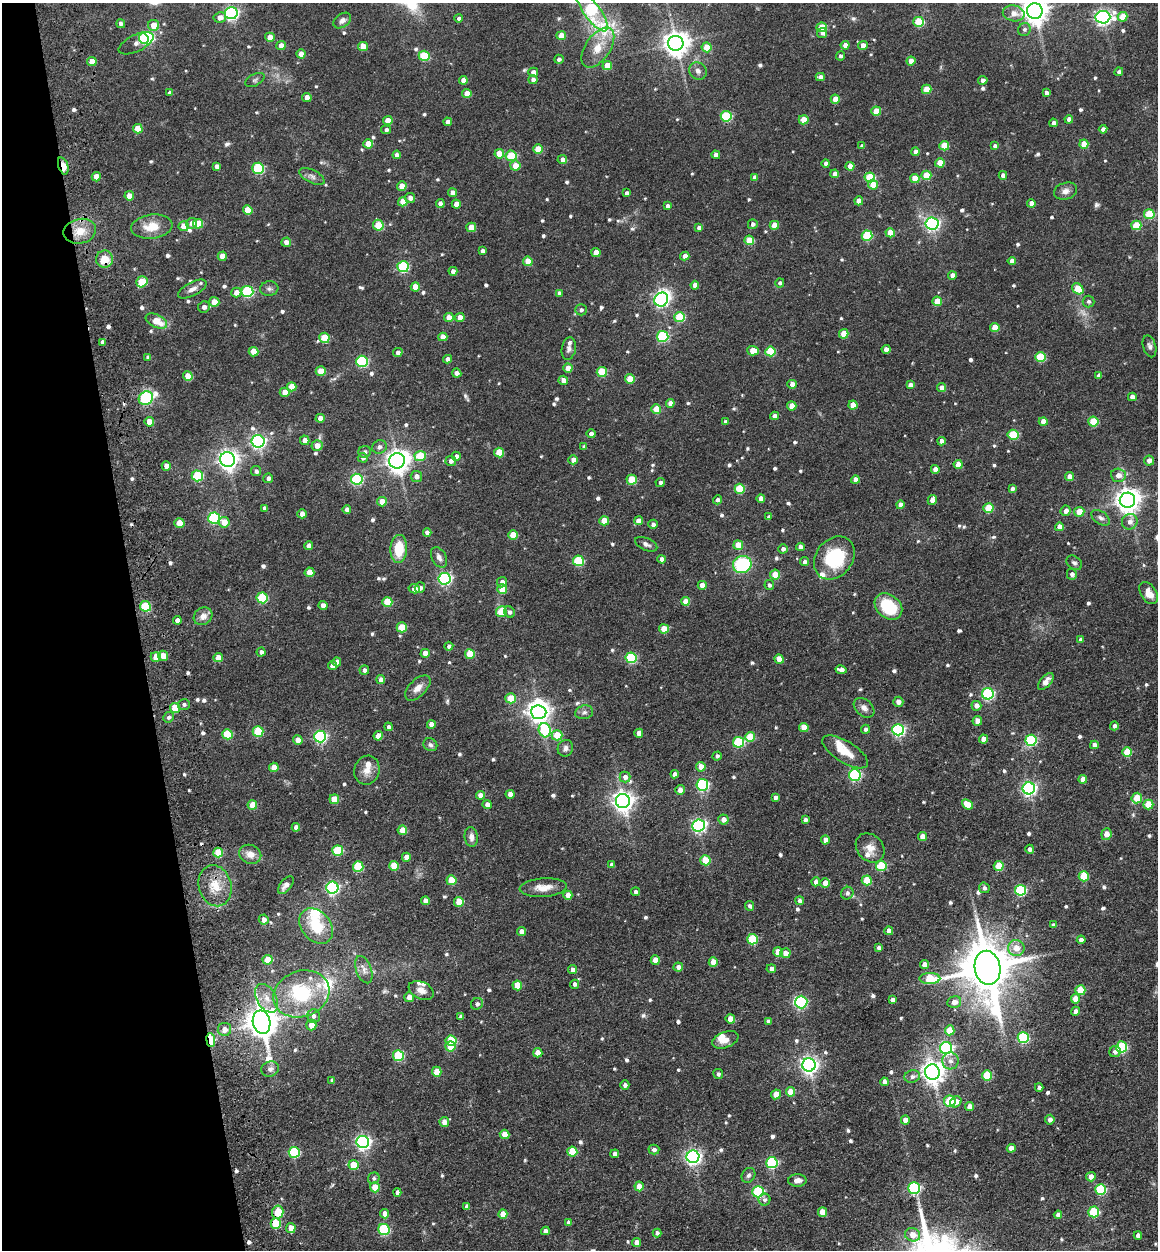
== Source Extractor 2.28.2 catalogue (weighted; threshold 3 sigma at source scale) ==
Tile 5 of 4 x 4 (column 1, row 2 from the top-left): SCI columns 333-1488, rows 2616-3863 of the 5253 x 5273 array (HDU 1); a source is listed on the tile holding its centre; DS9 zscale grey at full resolution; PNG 1160 x 1252 px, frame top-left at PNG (2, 3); each listed source drawn as its Kron ellipse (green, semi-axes under 4 px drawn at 4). Shown black and unused: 12% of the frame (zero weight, under 3 of 4 exposures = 9% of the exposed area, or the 3 px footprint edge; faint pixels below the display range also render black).
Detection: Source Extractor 2.28.2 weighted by HDU 2 'WHT'; one run over the whole footprint, this tile lists its part. Background 0.0817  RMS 0.0093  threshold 0.0418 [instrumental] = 3 sigma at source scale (4.5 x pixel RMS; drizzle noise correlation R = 1.50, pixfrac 1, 0.05/0.05 arcsec/px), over >= 5 px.
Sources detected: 723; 1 too faint to see at this stretch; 4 inside a brighter object's white glare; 4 cosmic-ray / hot-pixel residue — neither listed nor drawn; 15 inside a brighter listed object's ellipse — not listed separately; of the other 699, all 500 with FLUX_AUTO >= 2.31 (the completeness limit of this list) listed and drawn (199 fainter detections not listed), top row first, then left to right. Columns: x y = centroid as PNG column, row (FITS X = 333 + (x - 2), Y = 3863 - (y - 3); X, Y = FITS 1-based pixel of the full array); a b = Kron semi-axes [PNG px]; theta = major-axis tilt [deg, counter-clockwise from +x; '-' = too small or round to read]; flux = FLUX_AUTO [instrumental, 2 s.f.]
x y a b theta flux
592 11 24 8 -54 110
1035 11 8 8 - 970
231 13 6 6 - 200
1014 13 11 8 -10 7
220 17 6 5 - 5.9
1103 17 7 6 - 300
1123 17 5 4 - 16
459 18 4 4 - 2.4
342 20 10 6 35 4.2
919 22 5 5 - 41
121 23 4 4 - 2.9
154 25 5 5 - 13
822 27 5 5 - 21
1024 29 7 6 - 2.4
822 33 5 5 - 3
561 36 5 4 - 11
270 37 5 4 - 8.5
144 38 5 4 - 72
136 43 19 8 26 4.5
676 43 8 7 - 960
845 45 4 4 - 7.1
281 46 5 4 - 8.6
363 46 5 4 - 14
863 46 5 4 - 7.5
707 47 5 5 - 17
598 48 23 12 56 16
301 54 4 4 - 8.2
424 56 5 5 - 39
840 56 4 4 - 2.3
559 59 5 4 - 3.1
92 61 5 4 - 9.7
911 61 4 4 - 7.5
607 66 5 4 - 16
698 71 9 8 - 4.1
533 72 5 4 - 4.6
1119 72 4 4 - 2.5
820 77 5 4 - 4.1
255 80 10 5 28 2.3
463 80 4 4 - 6.3
533 80 4 4 - 3.8
983 80 4 4 - 3.3
926 89 5 4 - 18
170 93 4 4 - 3
467 93 4 4 - 9.2
1046 93 4 4 - 2.4
307 97 4 4 - 5.4
835 99 4 4 - 11
876 111 5 4 - 19
726 116 5 5 - 56
1069 119 4 4 - 4.2
804 120 5 4 - 16
388 121 5 4 - 11
448 122 4 4 - 4.6
1053 123 4 4 - 3.2
138 129 5 4 - 15
1103 129 4 4 - 3.5
386 130 5 4 - 2.5
368 144 5 4 - 14
1084 144 4 4 - 14
862 146 4 4 - 2.4
944 146 5 4 - 18
995 146 4 4 - 3.6
538 149 5 4 - 14
916 152 4 4 - 5.3
499 154 5 4 - 15
397 155 4 4 - 5.2
716 155 4 4 - 5.8
511 156 5 5 - 39
562 160 5 4 - 4.5
826 163 4 4 - 3.4
940 163 5 4 - 16
63 166 9 5 -72 19
217 166 4 4 - 3.5
515 166 5 5 - 12
850 166 4 4 - 8.6
258 168 6 5 - 82
835 174 4 4 - 6.5
926 175 5 4 - 19
1003 175 4 4 - 4.1
312 176 14 6 -26 4
96 177 4 4 - 9.7
755 177 4 4 - 5.1
870 177 5 5 - 37
915 178 4 4 - 13
873 184 5 5 - 13
402 186 5 4 - 12
1065 191 12 8 16 5
452 193 4 4 - 4.7
627 193 4 4 - 2.7
129 196 5 4 - 10
410 198 5 5 - 4.2
859 201 4 4 - 8.7
403 202 5 4 - 12
1031 203 4 4 - 6.9
440 204 4 4 - 4.6
456 204 4 4 - 7.6
668 206 4 4 - 3
248 210 5 4 - 17
1149 214 5 5 - 39
192 223 6 5 - 5.2
932 223 6 6 - 200
198 224 5 5 - 21
753 224 5 4 - 3.2
378 225 5 5 - 28
774 225 4 4 - 11
1136 225 5 5 - 28
152 226 21 12 7 17
184 226 5 4 - 14
471 227 5 4 - 13
699 228 4 4 - 4.5
80 231 16 12 12 16
890 233 5 4 - 13
867 236 5 5 - 43
749 240 5 5 - 24
286 242 5 4 - 5.1
482 251 4 4 - 2.8
596 253 4 4 - 8.6
222 256 4 4 - 9.7
685 256 4 4 - 5.9
104 259 8 8 - 16
528 261 5 4 - 13
1012 261 4 4 - 5.3
403 267 5 5 - 84
453 271 4 4 - 4.6
952 275 4 4 - 5.2
142 282 6 5 - 28
780 283 4 4 - 2.4
695 285 4 4 - 6.4
415 287 4 4 - 11
192 289 15 7 28 5.1
269 289 9 7 8 3
1078 289 6 5 - 20
247 291 6 5 - 93
236 293 5 5 - 7.9
559 293 4 4 - 3.1
661 300 7 6 - 230
937 301 5 4 - 17
1088 301 6 6 - 2.3
214 302 5 5 - 11
204 307 6 5 - 4
581 310 6 5 - 2.7
449 317 5 4 - 8.2
680 317 5 5 - 39
460 318 5 4 - 9.8
156 321 11 6 -24 15
995 327 5 4 - 14
844 334 5 4 - 17
663 336 6 5 - 79
443 337 4 4 - 8.2
324 338 5 5 - 25
103 342 4 4 - 2.7
1149 346 11 6 -75 3.3
569 348 11 7 80 3.7
886 349 4 4 - 4.9
753 351 6 4 -3 13
770 351 5 5 - 33
254 352 5 4 - 14
398 352 5 4 - 3.7
148 357 4 4 - 3
1041 357 5 5 - 38
448 359 4 4 - 4.5
362 361 6 5 - 96
568 368 4 4 - 11
321 371 5 4 - 16
602 372 5 5 - 29
457 373 4 4 - 4.2
1099 375 4 4 - 3.8
188 376 5 4 - 13
630 379 5 4 - 16
563 380 5 4 - 5.6
792 384 4 4 - 5.5
910 385 4 4 - 4.6
292 387 5 4 - 13
942 388 4 4 - 6.3
285 392 5 4 - 7.6
1132 397 4 4 - 5.3
146 398 7 6 - 120
670 403 4 4 - 6.5
853 405 4 4 - 13
792 406 4 4 - 12
656 409 5 5 - 19
774 416 4 4 - 4.3
320 418 4 4 - 5.6
1043 421 4 4 - 8.2
1093 421 5 5 - 26
149 422 5 4 - 11
725 422 4 4 - 2.8
591 434 4 4 - 3.5
1013 435 5 5 - 39
305 440 5 4 - 5.6
258 441 6 6 - 210
942 441 4 4 - 4.9
317 446 5 5 - 7.7
379 447 7 6 - 3.8
584 447 4 4 - 3.1
365 452 6 6 - 2.7
499 452 5 5 - 20
420 456 5 5 - 28
456 456 4 4 - 3.5
363 458 5 4 - 3.4
227 459 7 7 - 500
573 460 5 4 - 6.5
397 461 8 7 - 790
451 461 5 5 - 3.7
1149 461 5 5 - 5.1
958 464 4 4 - 12
166 466 4 4 - 6.9
935 469 4 4 - 6.2
256 471 5 5 - 2.5
1118 475 7 6 - 7.1
197 476 5 5 - 47
416 476 6 5 - 4.7
1069 477 4 4 - 5.9
268 478 5 5 - 2.8
357 479 6 5 - 85
632 480 5 5 - 28
855 480 4 4 - 7.5
660 483 4 4 - 2.9
740 489 5 5 - 32
1012 489 4 3 - 2.9
761 498 4 4 - 5.3
717 500 4 4 - 2.7
932 500 5 4 - 6.4
1127 500 8 7 - 840
382 502 5 4 - 9.1
900 505 4 4 - 6.7
265 508 4 4 - 3.9
988 508 5 5 - 25
347 509 4 4 - 5.1
1066 511 5 5 - 5.8
1079 512 5 5 - 11
302 514 4 4 - 6
769 517 4 3 - 2.8
214 518 6 5 - 96
1101 518 10 6 -35 3.5
604 521 5 4 - 15
638 521 4 4 - 7.4
224 522 5 5 - 12
1130 522 8 7 - 5.2
179 523 5 5 - 14
653 524 4 4 - 2.9
1059 527 4 4 - 8.7
427 532 4 4 - 4.7
513 535 5 4 - 16
646 544 12 6 -24 3.3
738 545 5 4 - 14
309 546 4 4 - 5.9
800 547 4 4 - 4.5
399 549 14 8 87 24
783 549 4 4 - 3.5
439 557 11 7 -63 4.3
834 558 23 18 52 53
662 559 4 4 - 4.7
578 561 5 5 - 57
804 562 4 4 - 2.8
1074 563 8 6 -39 2.5
742 564 9 8 - 73
309 572 5 5 - 13
1072 574 5 5 - 3.5
775 575 5 5 - 18
444 579 6 5 - 160
502 582 5 5 - 4.2
702 585 4 4 - 7.3
769 585 5 5 - 2.5
420 588 5 5 - 3.4
414 589 6 4 -14 8.4
502 589 5 5 - 19
1149 593 12 7 -58 9.5
262 598 5 5 - 53
685 601 4 4 - 9.5
387 602 5 5 - 23
323 605 4 4 - 6
145 606 5 5 - 40
888 607 15 11 -41 45
501 612 5 5 - 25
509 612 6 5 - 2.8
203 616 10 8 36 6.2
177 620 4 4 - 5.4
402 627 5 5 - 24
664 629 5 4 - 17
1080 640 4 4 - 2.8
449 646 4 4 - 2.9
261 652 4 4 - 3.3
425 653 4 4 - 8.2
470 654 5 5 - 21
163 656 5 5 - 9.6
156 657 5 5 - 11
218 658 5 4 - 9
631 658 5 5 - 73
779 659 4 4 - 11
337 662 4 4 - 5.8
332 666 4 4 - 7.1
364 670 5 4 - 3.5
841 670 5 4 - 5.6
381 679 4 4 - 4.6
1046 681 10 5 48 6.9
418 688 16 8 45 7.5
988 694 6 5 - 120
511 698 5 5 - 24
898 702 5 5 - 5.1
184 704 6 5 - 2.5
976 706 5 4 - 5.4
175 708 5 5 - 20
864 708 12 8 -42 5
539 712 7 7 - 630
584 712 9 6 14 3.3
168 717 5 5 - 2.3
977 721 5 4 - 6.6
431 724 4 4 - 8.2
1114 726 4 4 - 2.6
389 727 4 4 - 2.9
804 727 5 4 - 13
865 729 5 4 - 2.4
545 730 7 6 - 50
898 730 6 6 - 150
258 731 5 5 - 40
639 733 4 4 - 6.2
227 734 5 5 - 32
557 735 5 5 - 21
378 736 4 4 - 11
320 737 6 6 - 130
750 737 5 5 - 24
983 739 4 4 - 7.6
298 740 5 4 - 9.7
1031 740 5 5 - 92
738 742 5 5 - 66
430 745 7 6 - 2.6
1094 745 4 4 - 4.3
565 748 8 7 - 3.8
845 752 26 10 -32 16
1127 752 5 5 - 22
717 756 5 4 - 2.4
274 767 5 4 - 11
701 767 5 4 - 10
367 770 14 12 72 9.4
675 774 4 4 - 3.6
855 775 6 5 - 120
625 777 5 5 - 4.5
1083 779 4 4 - 6.4
702 785 6 6 - 110
1029 788 6 6 - 220
680 790 5 5 - 5.3
510 794 4 4 - 6.3
480 795 4 4 - 6.9
775 798 4 4 - 3
1137 798 5 5 - 23
334 799 5 4 - 16
623 801 7 7 - 580
967 804 6 4 -40 14
1148 804 5 5 - 23
252 805 5 4 - 16
487 805 4 4 - 5.2
723 819 5 5 - 6
805 820 4 4 - 3.2
698 825 6 6 - 190
296 827 4 4 - 4.9
402 830 5 5 - 15
1106 834 6 5 - 8.5
922 836 4 4 - 7.4
471 837 10 6 -84 4.6
825 840 4 4 - 5.9
870 848 16 12 -47 10
1030 849 4 4 - 3
338 851 5 5 - 44
218 852 5 5 - 19
250 854 11 9 -21 7.6
406 857 4 4 - 7.1
705 860 5 5 - 27
611 865 4 4 - 2.6
358 866 5 5 - 44
394 866 5 5 - 18
881 866 5 5 - 47
999 866 5 5 - 24
1084 876 5 5 - 32
451 880 5 5 - 21
867 880 5 5 - 27
816 882 4 4 - 3.9
825 883 5 5 - 9.1
286 885 10 5 51 5.6
215 886 21 16 -74 19
332 888 6 6 - 150
543 888 24 9 4 11
984 888 5 5 - 2.6
1021 890 5 5 - 79
636 892 4 4 - 2.3
847 893 6 6 - 3.1
568 895 4 4 - 7.9
425 901 4 4 - 5.1
800 901 4 4 - 3.2
459 902 5 5 - 17
749 906 5 4 - 2.4
264 920 5 5 - 5.8
1053 925 4 3 - 2.4
316 926 20 14 -50 29
521 931 4 4 - 6
889 931 4 4 - 6.3
752 939 5 5 - 41
1081 940 4 4 - 5
879 948 4 4 - 4
1016 948 8 8 - 10
778 952 5 5 - 15
785 953 5 5 - 7.8
268 960 5 5 - 19
655 960 4 4 - 9.8
713 962 5 4 - 11
924 965 4 4 - 6.8
678 967 5 4 - 5
988 968 17 13 -80 4900
572 969 4 4 - 3.7
771 969 5 4 - 3.8
364 970 14 7 -70 5.5
930 978 10 5 0 39
575 984 4 4 - 3.5
517 985 5 5 - 18
421 990 13 8 -24 6.4
1080 990 5 5 - 23
301 994 28 23 19 64
409 997 5 5 - 8.5
267 998 16 9 -60 10
1075 999 5 4 - 13
892 1000 4 4 - 3.7
801 1002 6 6 - 100
954 1002 7 6 - 6.3
477 1004 6 5 - 2.6
1076 1011 4 4 - 3.7
313 1016 7 6 - 3.9
461 1017 4 4 - 2.5
730 1019 5 4 - 12
768 1021 4 4 - 3.1
262 1022 12 8 -78 1600
311 1025 5 5 - 9
224 1029 6 6 - 7.2
950 1030 5 5 - 20
1023 1038 5 5 - 80
211 1040 7 4 -83 33
451 1040 5 5 - 34
725 1040 14 8 20 8
450 1046 5 5 - 21
1122 1047 5 5 - 70
946 1048 6 6 - 180
1115 1052 6 5 - 3.3
538 1053 5 4 - 11
398 1056 5 5 - 49
950 1061 8 8 - 5.1
809 1065 6 6 - 380
270 1069 9 7 18 4.3
437 1072 5 5 - 15
932 1072 8 7 - 660
718 1074 5 5 - 2.4
987 1076 5 5 - 34
912 1077 8 6 15 3.3
332 1080 4 3 - 2.3
884 1082 4 4 - 4.7
625 1085 4 4 - 3
1039 1087 4 4 - 3.1
791 1092 5 4 - 14
776 1094 5 4 - 11
950 1101 6 5 - 30
956 1102 6 5 - 6.3
969 1106 4 4 - 8
905 1120 4 4 - 6.7
1050 1120 5 4 - 3.9
444 1122 5 5 - 7.7
505 1134 5 4 - 11
363 1142 6 6 - 240
1011 1148 4 4 - 7.5
654 1150 5 5 - 3.6
572 1151 5 5 - 29
294 1152 5 5 - 65
615 1154 4 4 - 3.5
693 1157 6 6 - 280
772 1163 6 5 - 85
353 1165 5 5 - 23
748 1175 8 6 57 2.6
1091 1177 5 4 - 6.3
374 1178 6 5 - 2.3
797 1180 9 6 2 5.2
639 1186 5 4 - 13
375 1187 5 5 - 18
914 1188 6 6 - 100
1101 1189 5 5 - 69
397 1192 4 4 - 4.4
758 1192 5 5 - 87
764 1200 6 6 - 2.4
467 1207 4 4 - 3.6
278 1212 6 5 - 19
823 1212 5 4 - 12
1094 1212 5 5 - 54
385 1214 4 4 - 7.5
503 1214 4 4 - 12
1058 1215 4 4 - 4
568 1222 4 4 - 3.3
276 1223 5 5 - 28
291 1228 5 4 - 10
384 1229 6 5 - 75
545 1231 4 4 - 3.6
657 1233 4 4 - 2.9
913 1235 8 6 -20 9.9
1138 1235 4 4 - 4.3
636 1242 4 4 - 7.7
Overlapping masked pixels (flux is a lower limit): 5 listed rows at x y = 63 166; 104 259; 211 1040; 278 1212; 276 1223
Isophote crosses this tile's border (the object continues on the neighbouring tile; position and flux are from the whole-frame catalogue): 2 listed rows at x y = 1035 11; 220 17